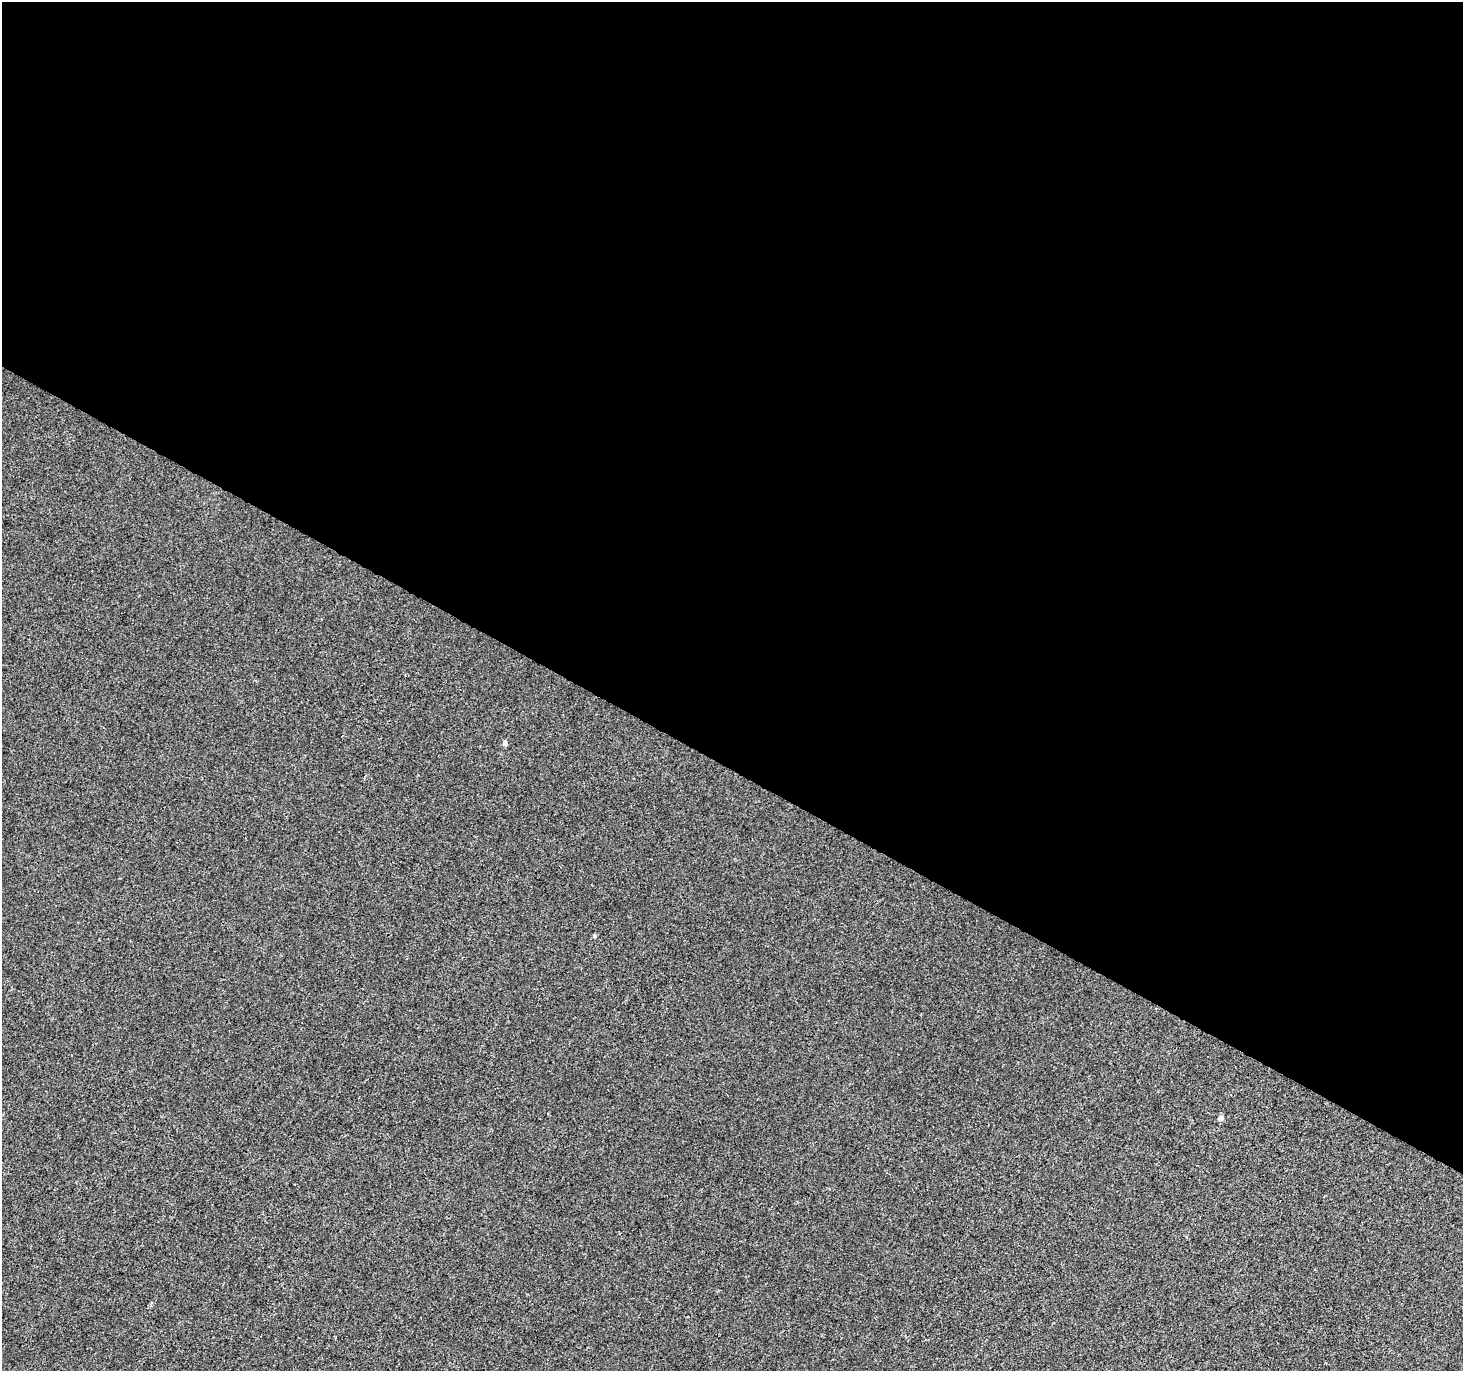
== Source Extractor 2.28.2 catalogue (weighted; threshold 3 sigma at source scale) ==
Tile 3 of 4 x 4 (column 3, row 1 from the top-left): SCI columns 2922-4382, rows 4302-5670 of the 5855 x 5932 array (HDU 1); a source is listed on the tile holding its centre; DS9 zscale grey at full resolution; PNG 1465 x 1373 px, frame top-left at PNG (2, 2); no overlay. Shown black and unused: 56% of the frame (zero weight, under 3 of 4 exposures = <1% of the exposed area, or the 3 px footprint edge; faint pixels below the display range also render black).
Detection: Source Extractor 2.28.2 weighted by HDU 2 'WHT'; one run over the whole footprint, this tile lists its part. Background 1.56e-04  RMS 0.0024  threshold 0.0106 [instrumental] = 3 sigma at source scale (4.5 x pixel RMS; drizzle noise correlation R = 1.50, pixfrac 1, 0.0396/0.0396 arcsec/px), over >= 5 px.
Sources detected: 3; all 3 listed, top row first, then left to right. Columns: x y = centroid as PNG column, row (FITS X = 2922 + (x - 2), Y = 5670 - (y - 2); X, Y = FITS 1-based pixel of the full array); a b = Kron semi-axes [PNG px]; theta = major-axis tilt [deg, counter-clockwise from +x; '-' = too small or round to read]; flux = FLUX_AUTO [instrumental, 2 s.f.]
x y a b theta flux
505 743 5 4 - 1.3
594 936 5 4 - 0.41
1220 1118 5 4 - 1.4